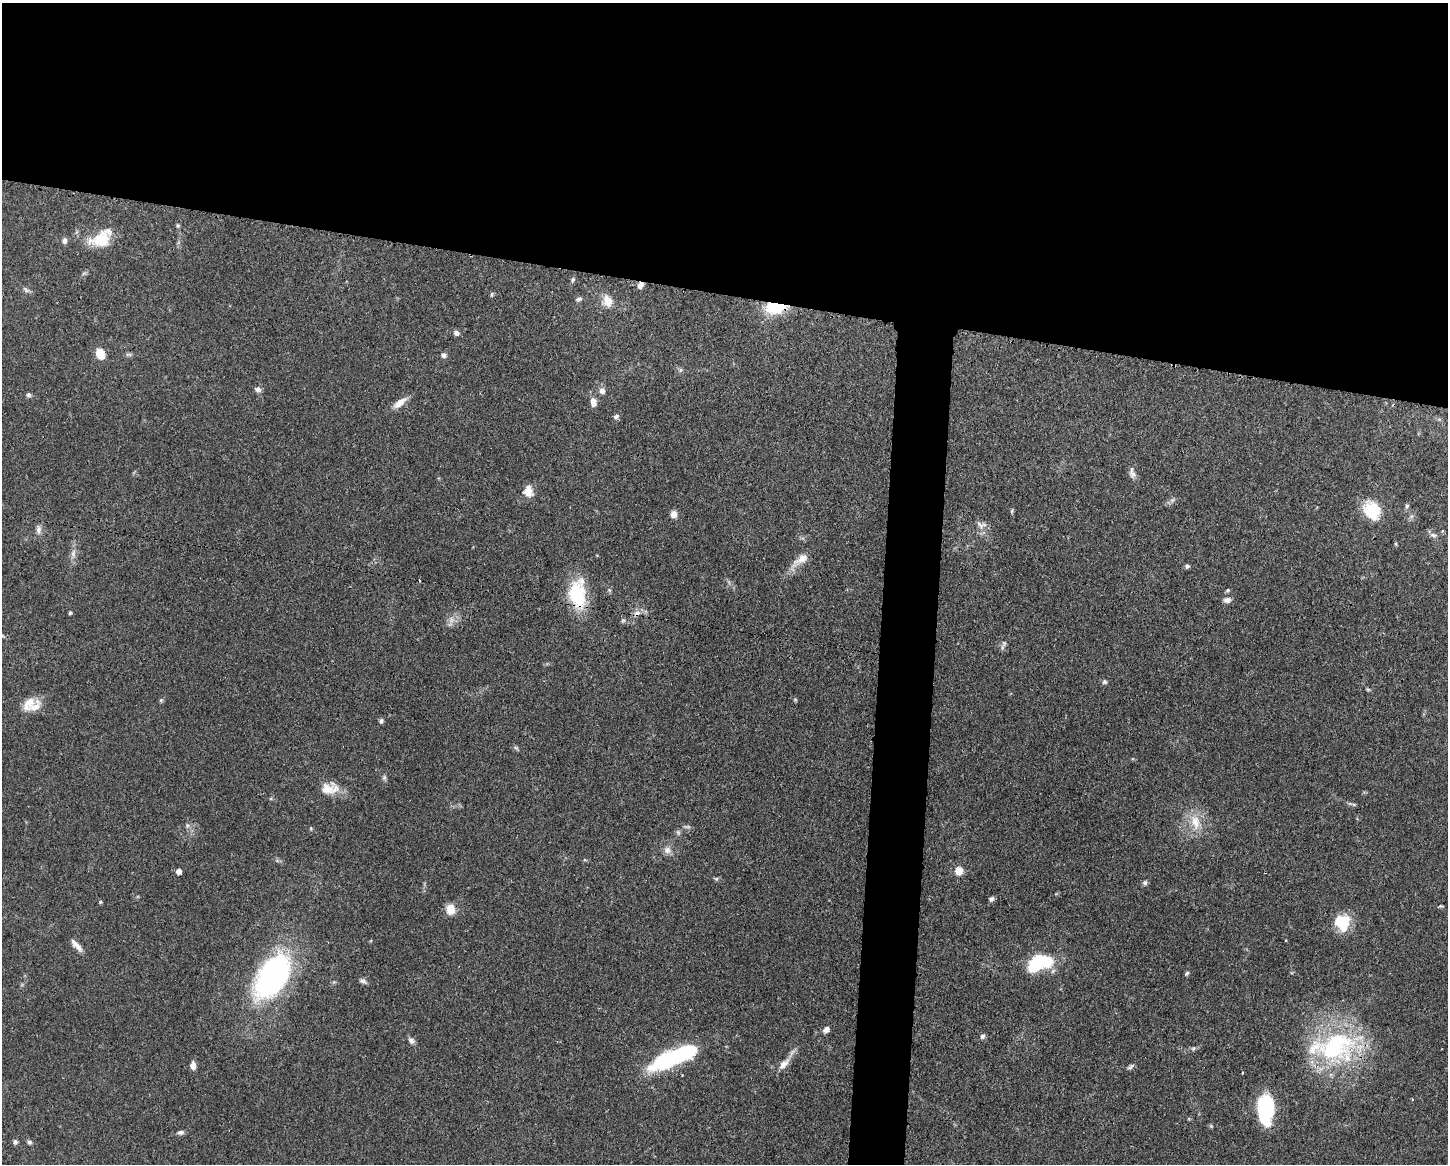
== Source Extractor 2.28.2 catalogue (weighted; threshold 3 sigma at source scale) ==
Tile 2 of 3 x 4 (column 2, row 1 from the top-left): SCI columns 1558-3003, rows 3491-4652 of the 4671 x 4660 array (HDU 1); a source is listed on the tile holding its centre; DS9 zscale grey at full resolution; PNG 1450 x 1166 px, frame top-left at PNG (2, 3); no overlay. Shown black and unused: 28% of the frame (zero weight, under 3 of 4 exposures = <1% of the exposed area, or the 3 px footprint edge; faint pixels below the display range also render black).
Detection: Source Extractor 2.28.2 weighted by HDU 2 'WHT'; one run over the whole footprint, this tile lists its part. Background 0.0415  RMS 0.0027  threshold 0.0123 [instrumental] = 3 sigma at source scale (4.5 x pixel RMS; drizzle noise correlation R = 1.50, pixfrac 1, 0.05/0.05 arcsec/px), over >= 5 px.
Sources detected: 94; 3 too faint to see at this stretch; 1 inside a brighter object's white glare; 1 cosmic-ray / hot-pixel residue — not listed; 4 inside a brighter listed object's ellipse — not listed separately; the other 85 listed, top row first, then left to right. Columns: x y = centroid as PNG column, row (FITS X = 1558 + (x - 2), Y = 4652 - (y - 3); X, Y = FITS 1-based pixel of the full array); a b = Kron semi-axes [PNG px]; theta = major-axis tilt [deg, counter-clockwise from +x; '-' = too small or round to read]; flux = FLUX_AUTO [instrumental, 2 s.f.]
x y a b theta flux
178 225 6 5 - 0.39
102 239 25 16 43 8.3
64 241 7 6 - 1.1
573 280 7 5 69 0.51
640 285 7 6 - 1.6
26 290 10 4 -50 0.7
492 294 6 4 87 0.37
578 299 10 5 9 0.64
607 301 17 15 -65 3.6
776 308 24 12 5 12
456 333 7 6 - 1.1
100 354 11 8 -71 4.1
129 354 10 4 0 0.58
443 355 7 6 - 0.78
681 370 7 4 89 0.48
258 389 8 7 - 0.99
602 391 9 7 -58 1.2
29 395 6 6 - 0.59
593 402 10 6 -87 2.1
400 403 22 8 37 2.6
616 416 7 5 27 0.75
1133 474 12 8 -59 1.3
528 491 13 10 -81 3
1172 500 7 4 34 0.64
1407 506 7 5 88 0.6
1372 510 24 19 -58 8.4
1012 511 6 5 - 0.39
673 514 8 7 - 1.8
981 525 15 10 -3 1.9
38 530 13 7 -89 1.4
1433 535 10 6 -16 0.97
73 553 11 6 88 1.3
801 559 21 10 27 3.1
1187 566 5 5 - 0.64
1228 590 6 5 - 0.39
577 594 37 20 -88 14
1227 600 9 7 -3 1.2
70 613 4 3 - 0.42
637 613 10 7 18 1.4
623 621 6 4 1 0.46
2 636 7 5 -30 0.53
1004 643 8 7 - 0.81
1105 682 6 6 - 0.54
161 700 5 5 - 0.44
28 704 23 14 45 4
381 721 7 5 67 0.63
516 748 8 4 -36 0.45
384 777 7 6 - 0.58
329 788 26 15 6 4.9
1354 804 6 4 -19 0.39
1195 822 24 13 -77 5.5
187 825 7 6 - 0.66
311 828 5 4 - 0.33
678 832 8 6 -69 0.6
667 850 10 10 - 1.6
179 871 5 5 - 1.8
959 871 10 9 - 2.7
716 879 6 4 43 0.42
1145 883 7 6 - 0.6
991 899 6 5 - 0.74
100 902 5 4 - 0.33
1441 906 6 4 2 0.34
450 909 10 8 -87 4.3
1342 922 17 14 22 8.9
76 945 18 6 -46 1.9
1036 964 19 11 53 14
1187 973 6 5 - 0.47
272 977 49 27 59 65
363 981 11 5 -23 0.83
826 1030 8 7 - 1.2
982 1036 7 6 - 0.68
411 1040 9 6 -55 1
1336 1047 56 44 11 41
1193 1048 6 5 - 0.52
670 1059 48 16 24 26
784 1064 19 8 47 2.7
193 1066 10 6 -89 1.4
1131 1067 10 5 34 0.7
1242 1073 3 2 - 0.33
1412 1099 3 3 - 0.28
1266 1108 27 14 89 25
1211 1126 6 4 -46 0.31
180 1132 9 6 6 0.79
15 1142 6 5 - 0.69
29 1142 6 6 - 0.55
Overlapping masked pixels (flux is a lower limit): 6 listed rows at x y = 640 285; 776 308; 1372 510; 577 594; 637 613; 1336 1047
Isophote crosses this tile's border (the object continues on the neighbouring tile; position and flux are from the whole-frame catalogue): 1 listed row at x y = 2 636